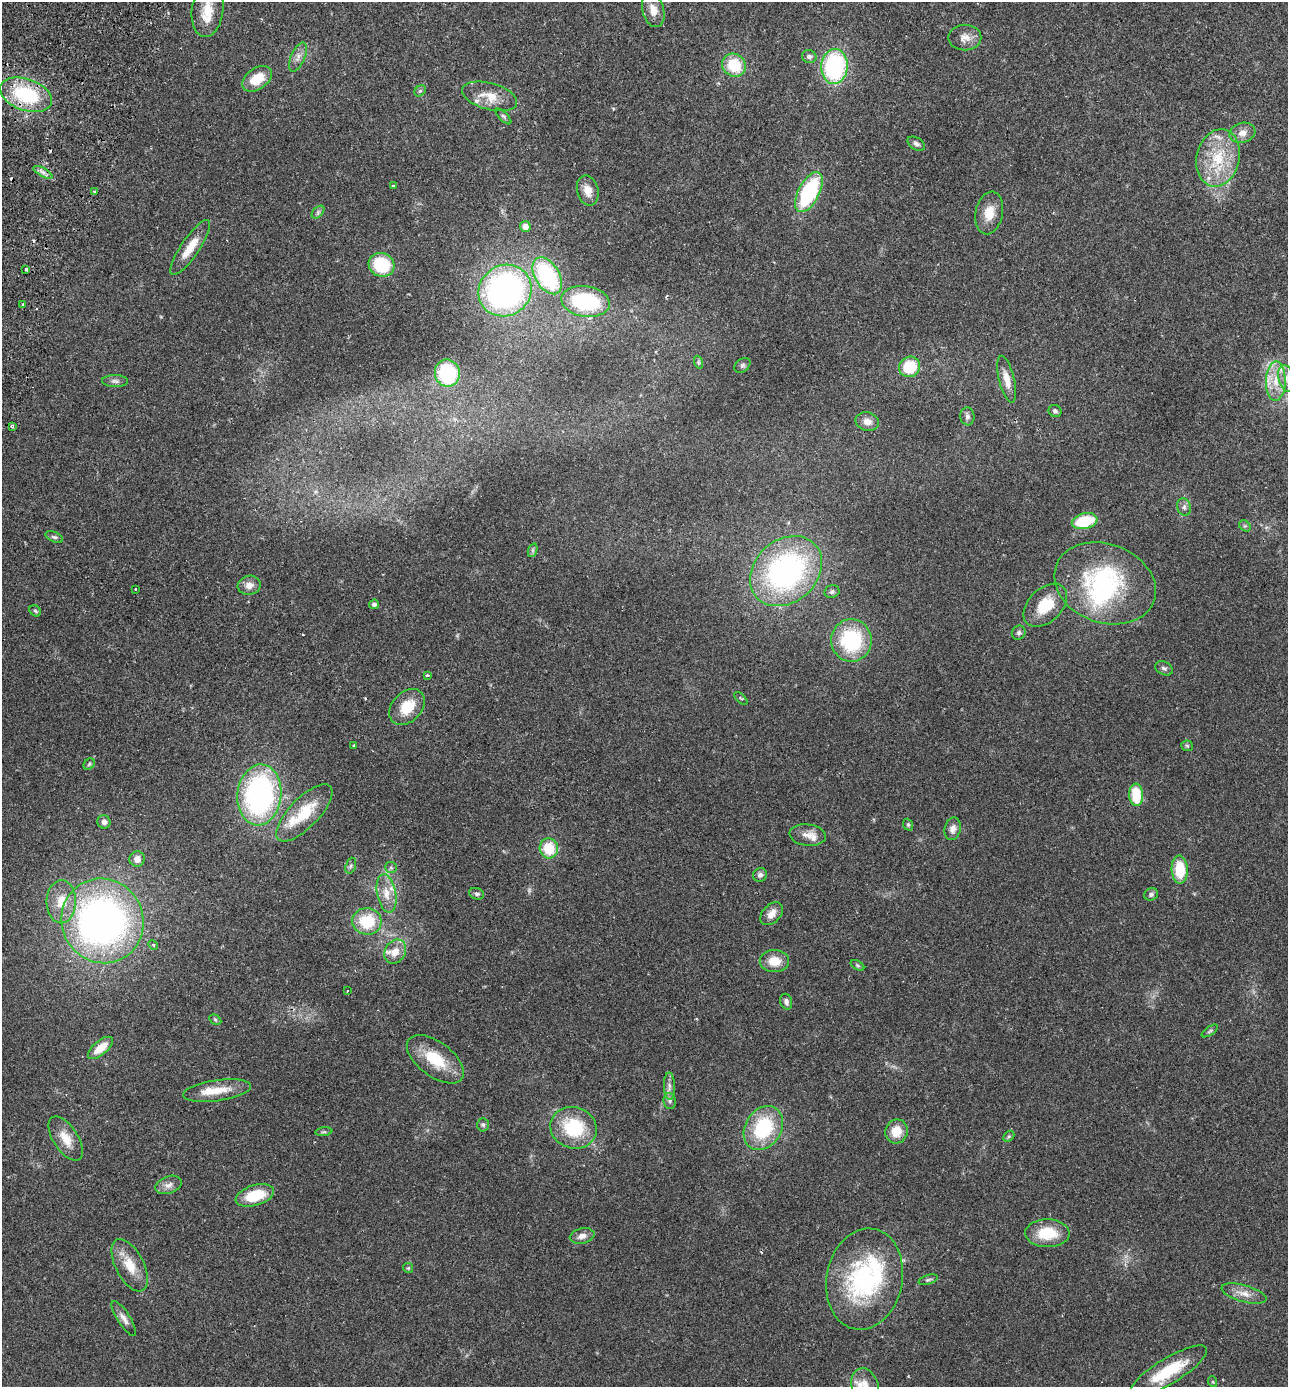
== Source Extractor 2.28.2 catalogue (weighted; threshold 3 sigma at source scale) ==
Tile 11 of 4 x 4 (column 3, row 3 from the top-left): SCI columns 2767-4052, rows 1415-2799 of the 5665 x 5596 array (HDU 1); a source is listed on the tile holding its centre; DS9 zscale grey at full resolution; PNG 1290 x 1389 px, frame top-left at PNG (2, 2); each listed source drawn as its Kron ellipse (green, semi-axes under 4 px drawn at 4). Shown black and unused: <1% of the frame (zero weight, under 2 of 3 exposures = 3% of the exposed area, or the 3 px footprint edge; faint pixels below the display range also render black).
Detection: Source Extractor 2.28.2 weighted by HDU 2 'WHT'; one run over the whole footprint, this tile lists its part. Background 0.12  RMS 0.0084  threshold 0.0378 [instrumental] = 3 sigma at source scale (4.5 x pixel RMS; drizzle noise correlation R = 1.50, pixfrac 1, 0.05/0.05 arcsec/px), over >= 5 px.
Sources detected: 137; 2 inside a brighter object's white glare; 7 cosmic-ray / hot-pixel residue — neither listed nor drawn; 11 inside a brighter listed object's ellipse — not listed separately; the other 117 listed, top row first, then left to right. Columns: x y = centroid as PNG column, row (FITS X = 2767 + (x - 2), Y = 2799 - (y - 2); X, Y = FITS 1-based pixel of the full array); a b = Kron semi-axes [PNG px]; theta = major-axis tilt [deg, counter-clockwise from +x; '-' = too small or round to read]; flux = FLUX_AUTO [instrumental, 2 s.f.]
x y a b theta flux
208 10 27 15 83 18
653 10 17 10 -75 9.4
965 37 16 13 1 7.9
298 57 15 7 67 5
809 57 7 6 - 2.8
734 65 12 11 - 27
834 66 17 13 84 99
257 79 16 10 34 19
420 91 6 5 - 1.5
26 95 27 15 -20 60
490 96 28 13 -15 16
503 116 10 4 -45 1.6
1242 133 13 10 17 6.5
916 144 9 6 -32 2.4
1218 158 29 21 76 37
43 172 10 4 -29 3.1
394 186 3 3 - 1.7
588 190 15 10 -76 8.5
95 192 3 3 - 2.2
809 192 22 10 62 81
318 212 8 4 46 1.9
989 213 21 13 79 14
525 226 5 5 - 5.2
190 247 33 9 56 16
381 265 13 11 -25 41
26 269 3 3 - 3.6
547 276 20 12 -58 88
505 291 27 25 32 250
586 301 24 15 -9 70
23 305 3 3 - 1.6
698 362 6 4 -72 1.5
742 365 9 6 39 1.8
910 367 11 10 - 33
447 373 13 12 - 62
1286 378 13 8 -76 6.7
1007 379 24 7 -76 9.9
115 381 13 6 -1 3
1276 381 19 10 89 14
1055 411 6 6 - 2
967 416 9 7 -82 2.9
867 421 12 9 -13 6.3
12 426 3 3 - 1.2
1184 507 9 6 -77 2.7
1085 521 13 7 13 35
1245 526 6 5 - 1.5
54 537 9 5 -24 1.9
533 550 7 4 72 1.5
786 571 39 31 42 190
1105 583 52 39 -20 110
249 585 11 9 10 6
135 589 3 2 - 1.1
832 592 7 6 - 2.1
374 604 5 4 - 2.3
1045 605 26 16 44 25
35 611 6 5 - 1.3
1019 633 7 6 - 2.2
851 640 21 20 - 65
1164 668 9 6 -27 2.4
427 675 4 3 - 1.6
741 698 8 3 -44 0.87
407 707 20 14 46 20
353 745 3 3 - 1.2
1187 746 6 5 - 1.4
89 764 6 5 - 1.3
259 795 30 22 84 200
1136 795 11 7 -87 27
304 813 37 14 46 31
104 822 7 6 - 3
908 825 6 4 -69 1.3
953 829 11 8 77 5.3
808 835 18 10 -7 7.2
549 848 10 9 - 23
137 859 7 7 - 6
351 866 8 5 71 1.8
391 867 6 5 - 1.5
1180 870 14 8 -87 27
760 875 7 6 - 2.9
386 893 19 9 -80 11
477 894 7 5 -19 1.8
1151 894 7 6 - 2.1
61 902 21 14 89 17
772 914 13 9 46 7.3
102 921 43 40 -65 390
367 921 14 13 - 33
153 945 5 4 - 1.2
395 952 13 10 58 10
774 961 15 11 0 13
857 965 7 4 -32 1.3
347 991 3 2 - 0.58
786 1002 8 6 -75 2.8
215 1020 6 4 -30 1.3
1210 1031 9 3 34 1.4
101 1048 15 7 40 13
435 1059 33 17 -37 29
669 1086 14 5 -88 4
217 1091 34 10 8 18
670 1101 8 6 -82 2.3
483 1125 7 5 -88 1.6
573 1128 23 20 -19 48
763 1128 23 18 57 56
896 1131 12 11 - 14
324 1132 8 4 8 1.5
1009 1136 6 4 44 1.3
66 1138 25 12 -57 14
168 1185 14 8 20 4.9
255 1195 20 10 16 28
1047 1233 22 14 -1 26
582 1236 12 7 13 5.2
130 1265 28 14 -63 18
408 1268 5 5 - 0.99
864 1279 51 38 79 120
928 1280 10 4 17 1.6
1244 1293 23 8 -15 8.2
124 1318 20 6 -57 5
1169 1371 44 13 31 35
1213 1382 5 3 - 0.81
865 1386 18 13 -69 9.5
Isophote crosses this tile's border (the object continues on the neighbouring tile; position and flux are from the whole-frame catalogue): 3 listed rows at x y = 208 10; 1286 378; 865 1386